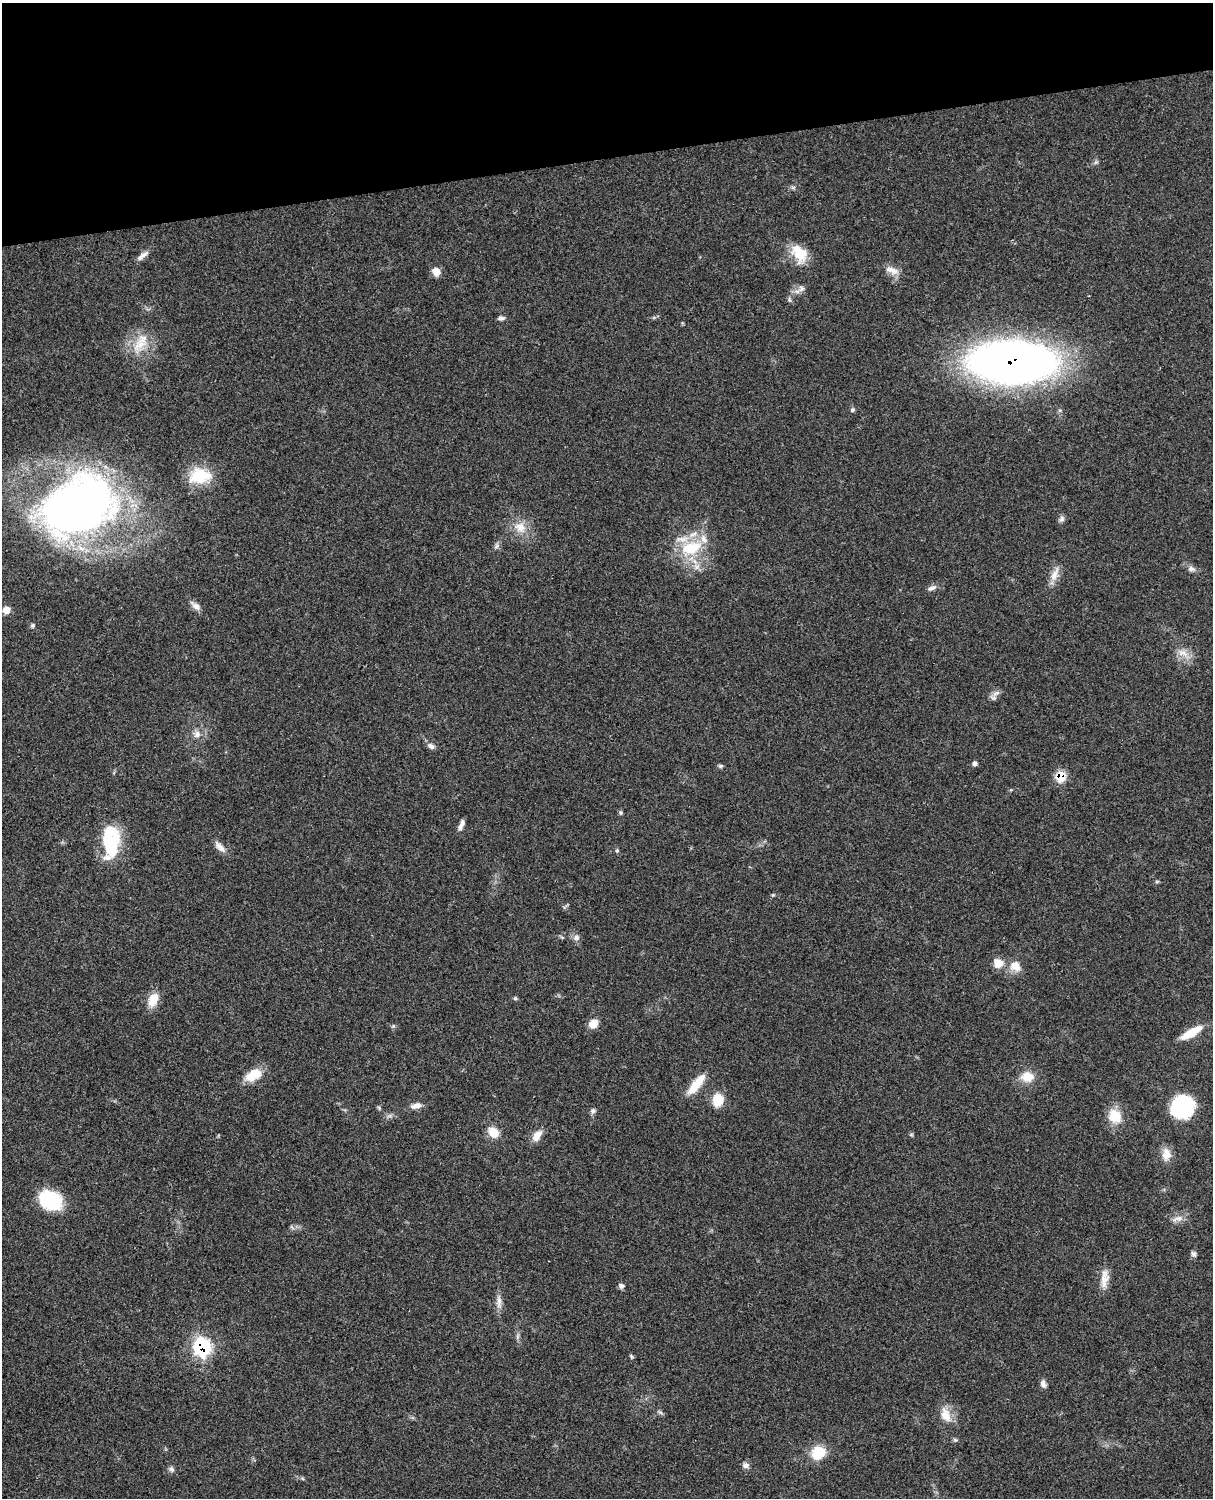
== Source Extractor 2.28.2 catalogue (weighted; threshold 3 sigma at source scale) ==
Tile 3 of 4 x 3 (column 3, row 1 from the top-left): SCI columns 2546-3756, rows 3268-4763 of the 5090 x 4928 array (HDU 1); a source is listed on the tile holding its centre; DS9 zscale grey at full resolution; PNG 1215 x 1500 px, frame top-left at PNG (2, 3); no overlay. Shown black and unused: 10% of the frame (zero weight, under 3 of 4 exposures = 6% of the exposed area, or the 3 px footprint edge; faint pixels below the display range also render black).
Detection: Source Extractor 2.28.2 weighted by HDU 2 'WHT'; one run over the whole footprint, this tile lists its part. Background 0.0815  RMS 0.0058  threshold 0.0263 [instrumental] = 3 sigma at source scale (4.5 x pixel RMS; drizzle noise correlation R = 1.50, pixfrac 1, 0.05/0.05 arcsec/px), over >= 5 px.
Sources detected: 77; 1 inside a brighter object's white glare — not listed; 3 inside a brighter listed object's ellipse — not listed separately; the other 73 listed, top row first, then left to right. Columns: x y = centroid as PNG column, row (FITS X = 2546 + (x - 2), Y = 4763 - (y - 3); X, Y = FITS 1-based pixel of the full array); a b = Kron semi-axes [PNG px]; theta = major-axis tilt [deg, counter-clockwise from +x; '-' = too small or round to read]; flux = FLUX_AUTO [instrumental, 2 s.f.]
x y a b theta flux
1096 162 6 5 - 1.1
793 188 7 4 0 1.1
799 253 23 15 -57 15
144 254 16 7 39 3.3
892 270 21 8 -19 4.9
436 272 10 9 - 4.4
801 289 10 8 40 2.6
501 318 8 5 6 1.7
140 345 27 13 30 13
1012 362 61 31 0 510
852 410 6 5 - 1.2
200 476 29 20 5 19
79 506 76 50 28 390
1062 519 9 6 60 1.8
520 527 19 14 -30 9.3
497 546 9 6 51 1.6
691 548 29 16 17 24
1191 569 11 7 -16 2.4
1055 574 22 9 67 5.8
932 588 13 6 26 2.4
196 606 15 7 -40 3.4
6 610 5 5 - 12
33 625 6 5 - 1
1183 653 18 8 -22 5.4
996 693 12 6 19 2.5
197 734 10 10 - 3.7
431 746 10 7 -29 2.4
975 763 5 5 - 1.6
720 766 6 5 - 1.1
1061 776 8 7 - 16
621 813 5 5 - 0.82
461 825 13 5 68 2.8
109 840 34 21 81 33
220 847 19 8 -47 4
617 850 5 5 - 0.84
1157 881 6 4 18 0.69
773 895 4 4 - 0.61
576 938 8 7 - 2.1
998 963 13 11 -23 6.5
1015 966 15 13 -32 7.1
515 998 5 5 - 0.81
153 1000 17 11 67 9
593 1024 10 8 45 6.4
393 1026 6 4 44 0.84
1191 1033 29 9 30 12
253 1075 22 12 31 11
1027 1077 15 13 -2 9
696 1084 27 9 51 13
718 1100 14 11 82 11
416 1106 15 7 12 3.6
1183 1107 21 19 43 49
379 1108 6 4 -48 0.81
593 1111 8 6 65 1.5
389 1116 7 4 18 1.3
1115 1116 17 15 -58 12
493 1132 14 10 -46 8.1
911 1135 6 4 19 0.68
537 1136 16 9 54 5.2
1166 1155 15 13 59 6
50 1200 25 19 -26 32
1179 1218 13 7 5 3.4
1194 1254 8 6 -56 1.5
1104 1278 26 10 84 6.8
621 1286 8 6 -29 1.5
499 1302 20 7 -89 4.1
202 1347 9 8 - 100
631 1356 7 4 -45 0.8
1043 1384 11 7 -77 2.2
660 1412 7 4 -18 1
946 1415 22 13 -66 8.5
818 1453 19 16 46 13
746 1465 8 8 - 2.2
171 1469 8 6 -45 1.6
Overlapping masked pixels (flux is a lower limit): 3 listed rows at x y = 1012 362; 1061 776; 202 1347